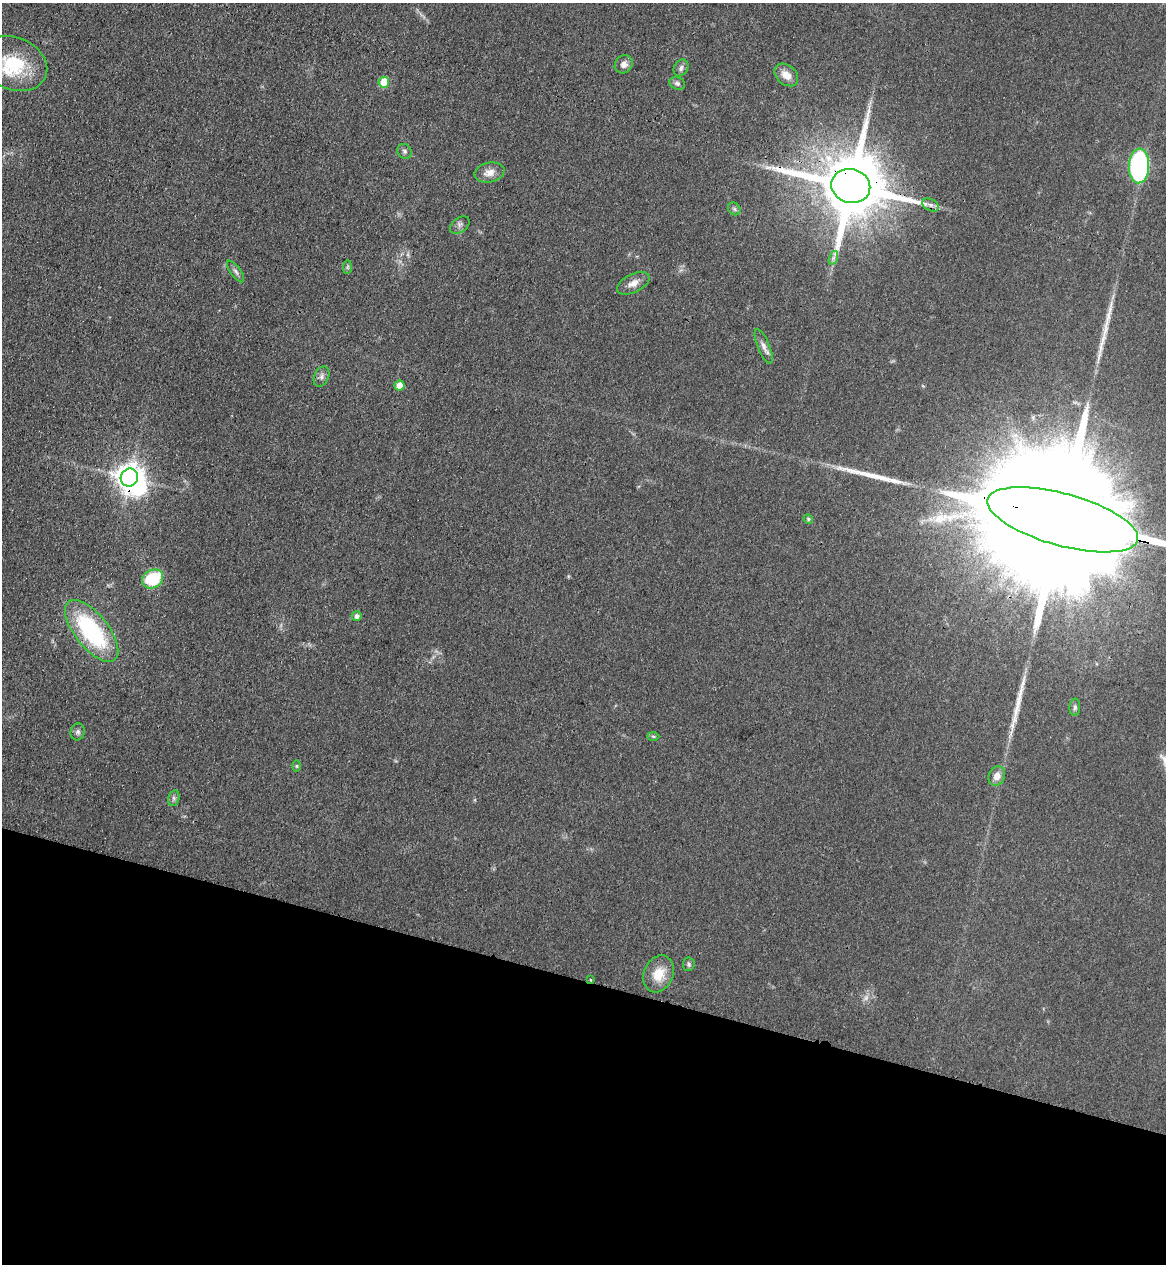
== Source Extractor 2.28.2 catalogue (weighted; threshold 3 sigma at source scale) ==
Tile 15 of 4 x 4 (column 3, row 4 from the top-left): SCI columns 2571-3734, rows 38-1299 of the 5260 x 5122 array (HDU 1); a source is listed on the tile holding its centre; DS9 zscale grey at full resolution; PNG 1168 x 1266 px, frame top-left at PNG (2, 3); each listed source drawn as its Kron ellipse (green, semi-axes under 4 px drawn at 4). Shown black and unused: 22% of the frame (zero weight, under 3 of 4 exposures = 6% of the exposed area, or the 3 px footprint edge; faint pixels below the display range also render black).
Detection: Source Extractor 2.28.2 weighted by HDU 2 'WHT'; one run over the whole footprint, this tile lists its part. Background 0.0581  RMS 0.007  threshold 0.0313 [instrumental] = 3 sigma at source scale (4.5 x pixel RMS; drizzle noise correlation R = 1.50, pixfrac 1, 0.05/0.05 arcsec/px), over >= 5 px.
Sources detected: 43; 1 too faint to see at this stretch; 2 inside a brighter object's white glare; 3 long thin detections or spike segments (spike, bleed or trail) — neither listed nor drawn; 2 inside a brighter listed object's ellipse — not listed separately; the other 35 listed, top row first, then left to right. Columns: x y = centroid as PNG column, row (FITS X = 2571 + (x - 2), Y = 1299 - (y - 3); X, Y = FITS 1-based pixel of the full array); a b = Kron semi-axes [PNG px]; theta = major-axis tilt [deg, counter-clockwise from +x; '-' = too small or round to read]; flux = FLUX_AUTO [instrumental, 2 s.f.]
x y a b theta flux
14 64 34 26 -23 42
624 64 9 8 - 4.1
681 68 9 7 59 2.5
786 75 13 9 -40 8
384 82 5 5 - 23
677 83 8 6 -20 1.9
404 151 8 6 -49 1.9
1139 166 17 10 87 110
489 172 15 9 12 6.4
851 186 19 17 -14 7500
931 205 9 6 -26 2.3
734 209 7 5 -46 1.5
460 225 11 7 36 2.5
833 258 7 4 71 1.8
347 267 7 4 89 1.2
236 271 13 5 -54 2.3
633 283 18 9 26 6.4
764 346 19 6 -68 4.1
321 377 11 7 66 2.8
399 385 5 5 - 10
129 478 9 8 - 840
808 519 5 4 - 0.86
1063 520 78 26 -15 80000
153 579 11 9 30 35
357 616 5 4 - 2.7
92 631 37 16 -52 82
1075 707 8 5 87 1.6
78 732 8 7 - 2.1
653 736 6 4 -2 1
297 766 6 4 -90 0.84
997 776 10 8 65 5.7
174 798 8 5 76 1.7
689 964 7 6 - 1.6
659 974 19 14 66 15
590 980 3 3 - 0.8
Overlapping masked pixels (flux is a lower limit): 4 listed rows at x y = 851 186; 129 478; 1063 520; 590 980
Isophote crosses this tile's border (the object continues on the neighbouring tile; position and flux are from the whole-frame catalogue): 2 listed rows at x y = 14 64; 1063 520